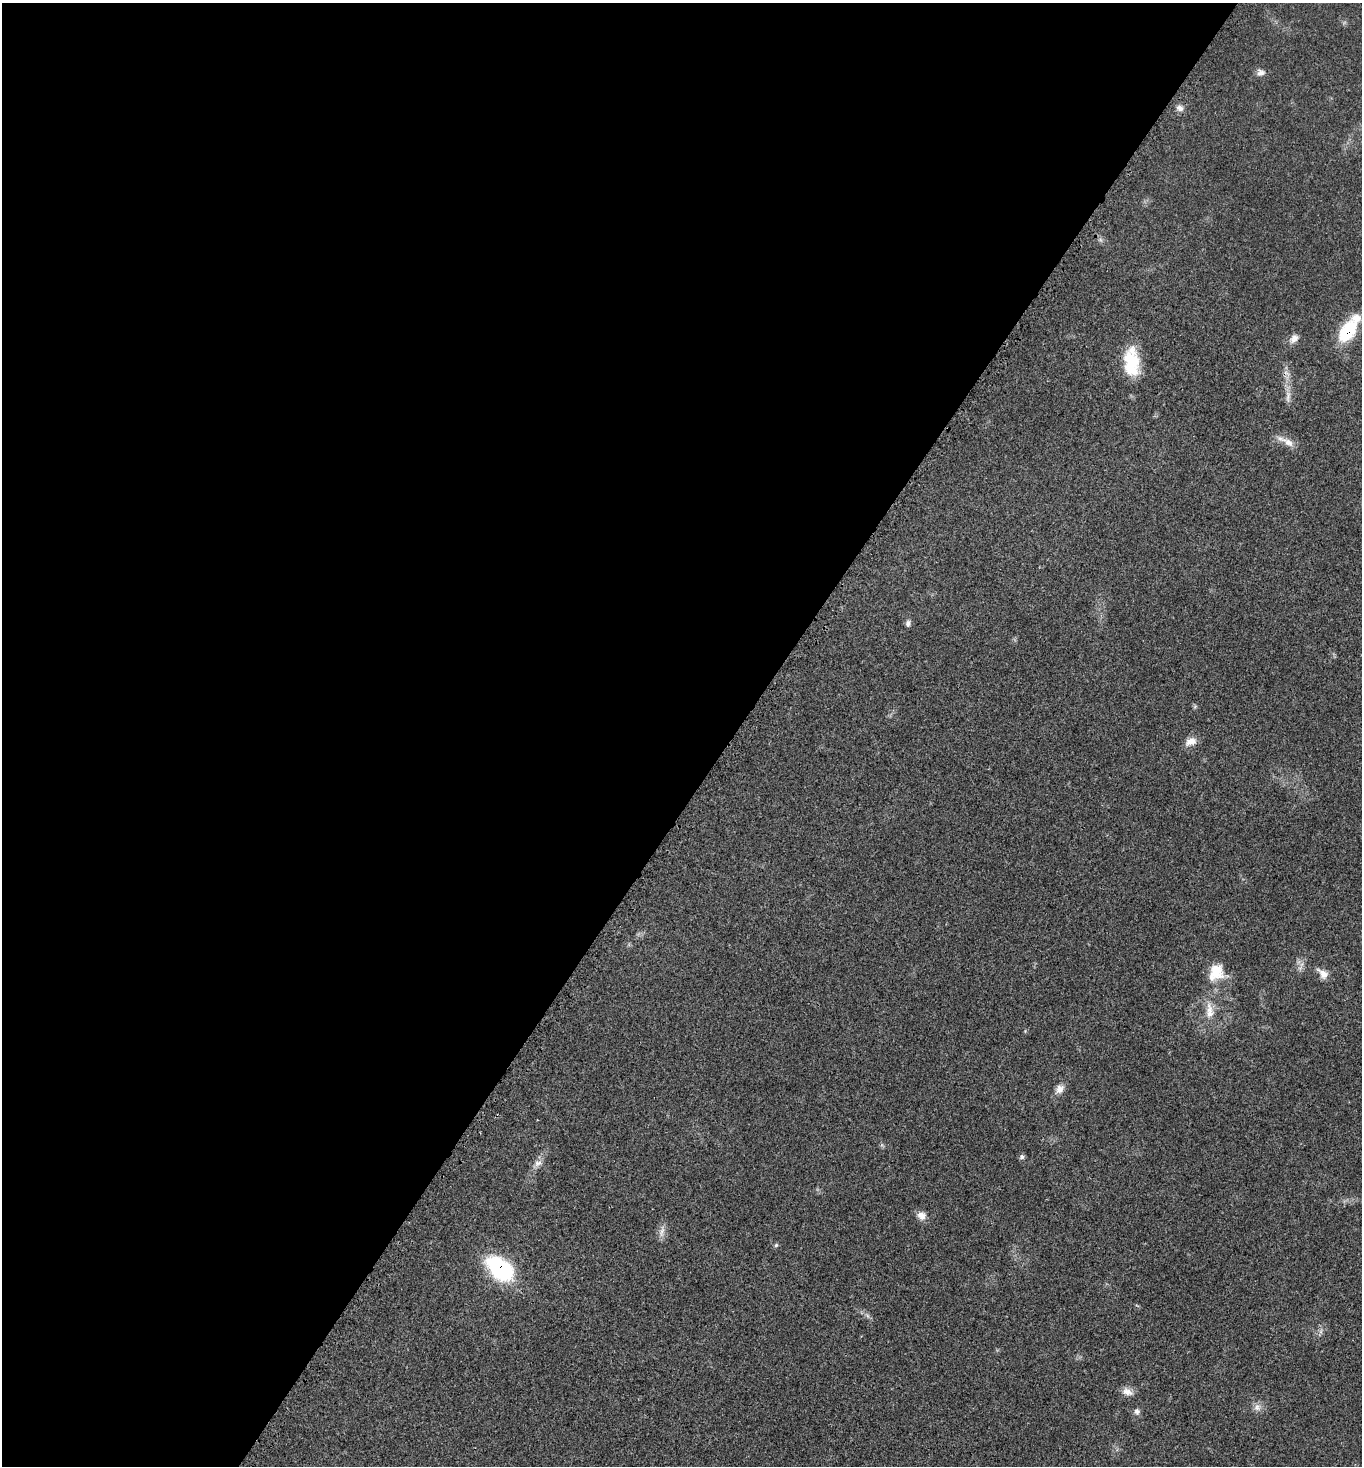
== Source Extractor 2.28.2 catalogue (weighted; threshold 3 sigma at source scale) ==
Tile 5 of 4 x 4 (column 1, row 2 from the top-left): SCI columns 388-1747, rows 3040-4503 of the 6077 x 6080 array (HDU 1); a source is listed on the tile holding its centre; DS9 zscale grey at full resolution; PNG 1364 x 1468 px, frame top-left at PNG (2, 3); no overlay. Shown black and unused: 54% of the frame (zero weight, under 3 of 4 exposures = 8% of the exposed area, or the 3 px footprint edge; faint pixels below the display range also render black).
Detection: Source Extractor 2.28.2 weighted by HDU 2 'WHT'; one run over the whole footprint, this tile lists its part. Background 0.0205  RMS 0.0034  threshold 0.0152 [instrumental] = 3 sigma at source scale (4.5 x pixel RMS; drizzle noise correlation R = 1.50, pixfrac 1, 0.05/0.05 arcsec/px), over >= 5 px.
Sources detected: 27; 1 inside a brighter listed object's ellipse — not listed separately; the other 26 listed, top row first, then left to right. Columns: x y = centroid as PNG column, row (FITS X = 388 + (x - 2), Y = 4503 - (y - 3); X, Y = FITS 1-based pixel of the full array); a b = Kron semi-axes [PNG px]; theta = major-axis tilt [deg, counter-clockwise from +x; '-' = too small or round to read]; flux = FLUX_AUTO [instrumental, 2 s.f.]
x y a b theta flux
1261 72 10 9 - 1.5
1180 108 10 7 -36 1.5
1100 240 6 6 - 0.75
1347 331 26 14 55 16
1294 338 14 9 47 2
1132 362 35 18 -86 13
1288 396 20 6 86 2.3
1286 441 29 8 -28 3.3
908 623 9 6 69 0.98
1191 742 15 9 22 2.8
1300 968 7 5 44 0.93
1216 972 23 19 61 7.6
1323 974 16 9 -42 2.7
1209 1011 24 12 -87 4.9
1060 1089 14 9 50 2.2
1022 1157 7 5 41 0.7
538 1163 12 8 31 1.8
921 1215 12 10 -40 2.2
662 1232 16 7 77 1.9
776 1245 6 5 - 0.48
501 1269 32 18 -38 32
868 1316 7 4 -71 0.64
1321 1331 7 4 72 0.74
1127 1392 15 9 -18 2.4
1257 1407 11 10 - 1.9
1137 1411 9 8 - 1.1
Overlapping masked pixels (flux is a lower limit): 2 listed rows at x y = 1347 331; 501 1269